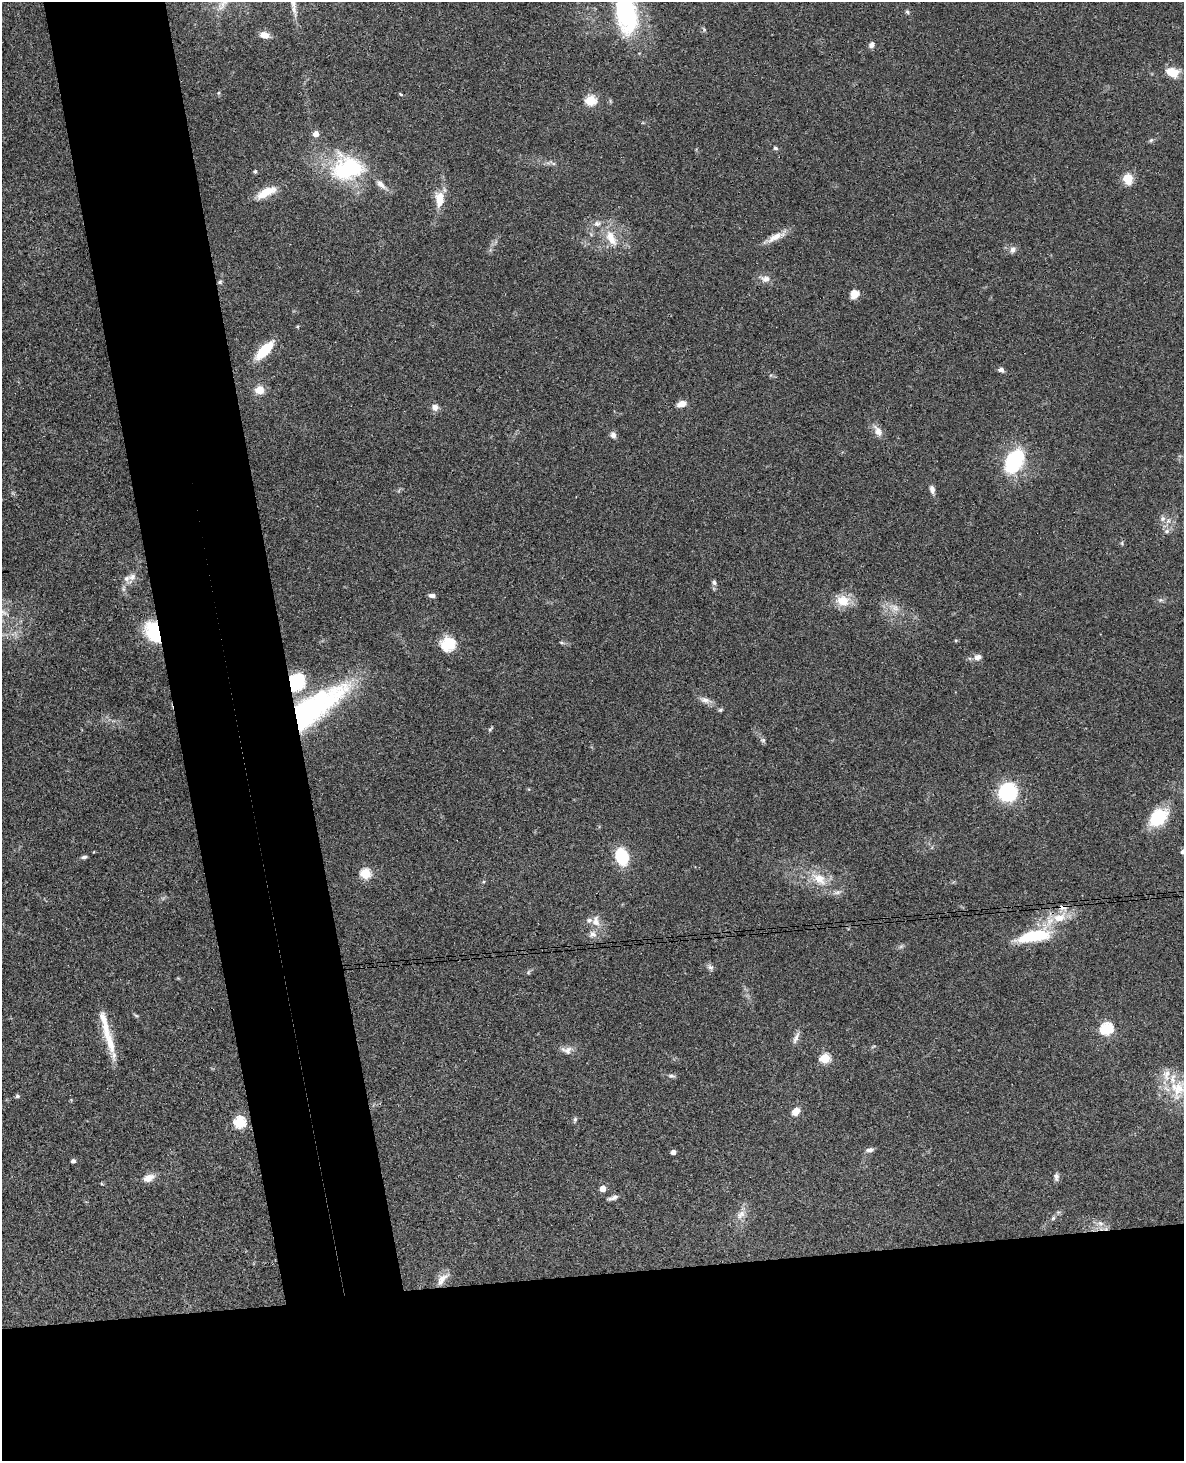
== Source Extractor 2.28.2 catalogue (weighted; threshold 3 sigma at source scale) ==
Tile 11 of 4 x 3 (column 3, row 3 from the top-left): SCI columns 2423-3604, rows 254-1712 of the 4843 x 4777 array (HDU 1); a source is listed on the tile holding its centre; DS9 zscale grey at full resolution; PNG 1186 x 1463 px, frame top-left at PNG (2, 2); no overlay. Shown black and unused: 22% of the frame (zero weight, under 3 of 4 exposures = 6% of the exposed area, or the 3 px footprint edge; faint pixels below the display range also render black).
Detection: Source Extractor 2.28.2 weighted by HDU 2 'WHT'; one run over the whole footprint, this tile lists its part. Background 0.0648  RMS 0.0049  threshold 0.0219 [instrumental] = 3 sigma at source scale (4.5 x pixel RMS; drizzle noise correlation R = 1.50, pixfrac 1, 0.05/0.05 arcsec/px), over >= 5 px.
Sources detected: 96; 8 inside a brighter listed object's ellipse — not listed separately; the other 88 listed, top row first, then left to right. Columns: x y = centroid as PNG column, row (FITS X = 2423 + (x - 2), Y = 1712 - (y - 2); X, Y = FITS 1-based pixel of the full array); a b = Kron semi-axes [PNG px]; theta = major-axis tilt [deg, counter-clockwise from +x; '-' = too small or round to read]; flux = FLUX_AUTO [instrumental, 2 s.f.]
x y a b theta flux
907 12 6 5 - 0.81
626 14 43 22 -80 54
264 35 12 7 -15 3
872 45 8 6 64 1.8
1172 72 11 8 -23 9.9
218 93 6 3 71 0.56
400 94 3 3 - 0.98
591 100 5 5 - 39
316 134 5 5 - 3.7
1151 140 7 4 45 0.77
775 148 5 4 - 0.97
348 168 40 30 4 46
255 171 5 4 - 0.77
1128 179 11 9 -73 7.8
381 184 17 7 -45 3.4
266 192 27 10 26 8.6
439 199 22 12 -89 7.8
775 237 27 8 26 5.4
611 238 25 12 -63 9.3
1013 249 8 7 - 2.1
765 279 13 9 1 3.1
220 282 6 5 - 0.8
854 294 9 8 - 4.7
264 350 16 7 46 21
1001 370 7 5 -15 1.6
259 390 8 8 - 6.4
682 404 9 6 21 4.4
435 407 8 7 - 2.9
878 431 17 8 -60 3.7
613 435 8 6 -63 2
1014 461 17 11 58 48
932 489 10 6 -76 2.1
1163 519 7 7 - 1.7
1167 531 8 7 - 1.7
132 577 11 10 - 3
714 583 7 5 -85 1.2
123 589 7 4 -71 1
432 596 7 5 -3 1.8
1161 600 6 5 - 0.97
843 601 19 15 -16 8.3
895 608 15 9 -36 4.4
2 612 15 5 -22 2.4
153 632 26 16 -64 20
561 643 7 3 -19 0.66
448 644 13 13 - 15
978 657 10 7 15 2.6
296 682 19 16 62 24
705 700 14 8 -17 2.9
313 709 70 24 36 110
720 710 6 5 - 0.76
490 729 9 3 44 0.69
763 740 8 5 -20 1
1008 792 15 14 - 40
1158 818 18 13 45 25
1183 852 5 4 - 2
622 856 10 7 -73 42
84 857 6 4 10 1.2
365 874 5 5 - 40
819 879 22 13 -36 9.8
837 892 11 6 12 1.9
1059 917 22 13 20 11
596 921 15 10 -83 4.5
1034 936 39 12 11 28
710 967 9 6 -43 1.5
528 972 6 4 88 0.66
136 1015 6 4 -20 0.64
105 1024 49 10 -75 12
1106 1029 6 5 - 67
796 1038 19 5 68 2.4
567 1050 16 10 -13 3.4
825 1058 5 5 - 34
671 1076 9 5 -6 1.2
1178 1089 29 21 89 18
17 1096 6 4 -14 0.89
796 1112 8 6 52 5
575 1119 6 5 - 0.89
239 1122 6 6 - 53
870 1150 9 6 11 1.8
673 1152 4 4 - 2.7
73 1161 4 4 - 1.5
1056 1177 11 6 88 1.6
148 1178 14 8 24 4.4
603 1189 5 4 - 6.4
613 1198 13 5 18 1.9
741 1214 15 9 42 3.7
1053 1218 6 5 - 0.88
1100 1223 9 6 -30 2
442 1279 20 9 51 4.6
Overlapping masked pixels (flux is a lower limit): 4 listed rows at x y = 153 632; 296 682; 313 709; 1059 917
Isophote crosses this tile's border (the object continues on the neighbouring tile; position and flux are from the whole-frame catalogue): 3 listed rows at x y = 626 14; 2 612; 1183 852